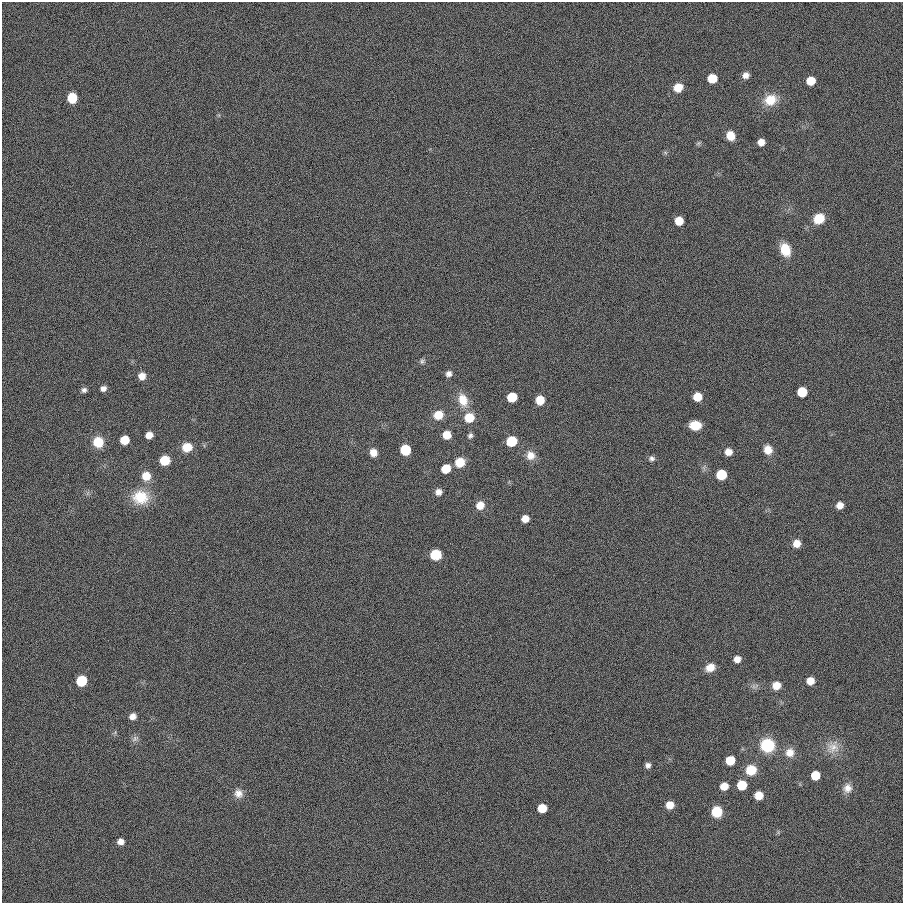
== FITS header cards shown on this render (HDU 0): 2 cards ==
NAXIS1  =                  901
NAXIS2  =                  901

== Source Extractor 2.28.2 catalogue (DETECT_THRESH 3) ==
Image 901 x 901 px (HDU 0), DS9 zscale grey, 1 PNG px = 1 image px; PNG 905 x 905 px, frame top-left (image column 1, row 901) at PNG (2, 2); no overlay
Background 0.00146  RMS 0.099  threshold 0.296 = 3 sigma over >= 5 px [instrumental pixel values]
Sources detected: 73; all 73 listed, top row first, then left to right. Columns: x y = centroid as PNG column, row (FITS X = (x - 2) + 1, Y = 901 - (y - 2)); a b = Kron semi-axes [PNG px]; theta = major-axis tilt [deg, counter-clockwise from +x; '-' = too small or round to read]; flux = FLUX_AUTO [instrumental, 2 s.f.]
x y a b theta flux
746 75 7 6 - 34
712 78 7 7 - 150
811 81 7 6 - 110
678 87 8 7 - 100
72 98 8 7 - 150
770 100 14 12 26 130
730 136 8 7 - 86
761 142 6 6 - 47
698 143 8 4 45 11
819 219 10 9 - 150
679 221 7 6 - 120
785 250 14 10 -68 130
422 361 8 5 80 14
449 374 7 6 - 27
142 376 7 7 - 51
103 388 6 6 - 26
84 390 6 6 - 19
802 392 7 7 - 190
512 397 7 7 - 180
697 397 7 7 - 110
463 400 17 11 -70 100
540 400 8 7 - 100
438 415 9 8 - 110
469 418 9 8 - 140
695 425 9 7 -1 130
149 435 7 6 - 52
447 435 7 7 - 89
470 436 7 6 - 17
124 440 7 6 - 140
511 441 8 7 - 240
98 442 10 10 - 140
187 447 10 9 - 110
405 450 7 7 - 240
768 450 9 9 - 68
728 452 7 7 - 46
373 453 8 7 - 56
530 455 11 11 - 61
652 458 7 7 - 21
165 460 8 7 - 160
460 462 9 9 - 110
446 469 7 6 - 140
721 475 7 7 - 270
146 476 10 10 - 87
438 492 7 7 - 34
140 497 22 19 -4 190
480 505 8 8 - 73
840 505 7 6 - 50
525 519 6 6 - 62
796 543 8 7 - 61
436 555 9 8 - 170
737 659 6 6 - 44
710 667 10 8 28 69
81 681 8 7 - 200
810 681 7 7 - 68
776 685 9 8 - 66
133 716 7 6 - 36
135 739 10 7 40 23
767 745 11 10 - 360
833 747 18 16 35 87
790 752 11 11 - 62
730 760 7 6 - 170
648 765 6 6 - 25
751 770 9 8 - 170
815 775 7 7 - 140
742 785 7 7 - 180
724 786 7 7 - 85
847 788 12 11 - 52
238 793 11 11 - 51
759 795 7 7 - 81
670 805 8 7 - 74
542 808 7 6 - 130
717 812 8 8 - 210
120 841 6 6 - 39